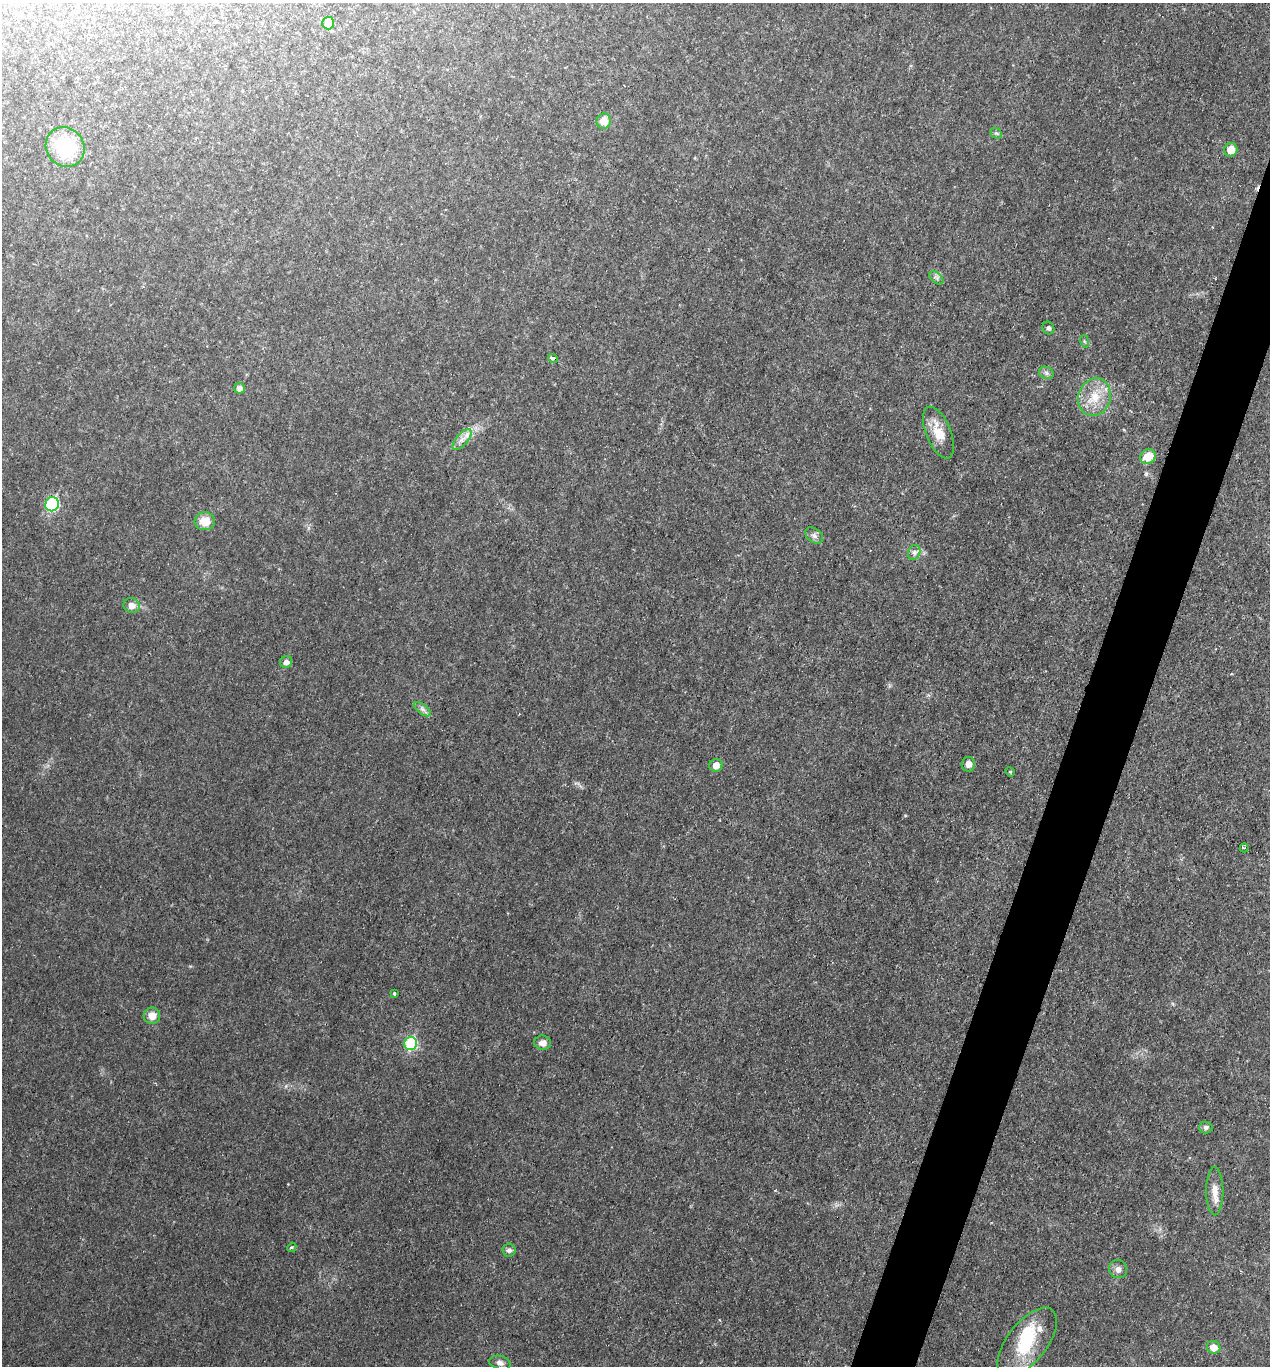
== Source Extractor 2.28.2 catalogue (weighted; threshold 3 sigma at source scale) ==
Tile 10 of 4 x 4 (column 2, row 3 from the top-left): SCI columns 1403-2670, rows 1368-2731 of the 5473 x 5459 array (HDU 1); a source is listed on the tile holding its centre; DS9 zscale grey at full resolution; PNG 1272 x 1368 px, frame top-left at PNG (2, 3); each listed source drawn as its Kron ellipse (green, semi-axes under 4 px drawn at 4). Shown black and unused: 4% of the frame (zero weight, under 2 of 3 exposures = <1% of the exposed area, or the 3 px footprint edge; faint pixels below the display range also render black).
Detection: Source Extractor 2.28.2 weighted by HDU 2 'WHT'; one run over the whole footprint, this tile lists its part. Background 0.0342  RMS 0.0068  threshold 0.0308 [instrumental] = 3 sigma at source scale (4.5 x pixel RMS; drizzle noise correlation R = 1.50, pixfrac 1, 0.05/0.05 arcsec/px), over >= 5 px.
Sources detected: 42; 1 inside a brighter object's white glare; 1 cosmic-ray / hot-pixel residue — neither listed nor drawn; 2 inside a brighter listed object's ellipse — not listed separately; the other 38 listed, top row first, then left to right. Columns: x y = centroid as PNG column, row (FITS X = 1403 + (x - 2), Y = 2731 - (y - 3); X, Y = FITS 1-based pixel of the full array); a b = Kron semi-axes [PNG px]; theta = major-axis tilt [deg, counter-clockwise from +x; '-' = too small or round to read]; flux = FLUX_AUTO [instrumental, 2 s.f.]
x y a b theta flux
328 23 6 6 - 10
604 121 8 7 - 8.5
996 133 6 4 -41 1.1
65 147 20 18 -53 40
1231 150 7 6 - 7.6
936 278 8 5 -42 1.7
1048 328 6 5 - 2
1084 341 6 4 -71 0.93
553 358 5 3 - 4.9
1046 373 8 6 -23 1.8
239 388 5 5 - 3
1095 397 19 16 70 16
938 432 27 12 -67 13
462 439 13 6 49 4.1
1148 456 8 7 - 12
52 504 7 6 - 75
205 521 10 9 - 10
814 535 10 7 -39 2.6
914 552 8 6 69 2.3
131 605 8 7 - 4.8
286 662 6 5 - 2.9
422 709 10 5 -35 2.3
968 764 7 7 - 4.6
716 765 6 6 - 5.2
1010 772 5 4 - 0.87
1244 848 4 3 - 0.86
394 994 3 3 - 1.9
152 1016 8 8 - 7
411 1043 7 6 - 50
543 1043 8 7 - 3.9
1206 1127 6 6 - 2.1
1215 1191 24 8 -90 7.3
292 1247 5 3 - 0.86
509 1250 6 6 - 2.4
1118 1269 9 8 - 3.3
1027 1342 41 20 52 36
1214 1347 7 6 - 6
500 1363 11 6 -15 2.6
Overlapping masked pixels (flux is a lower limit): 1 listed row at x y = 553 358